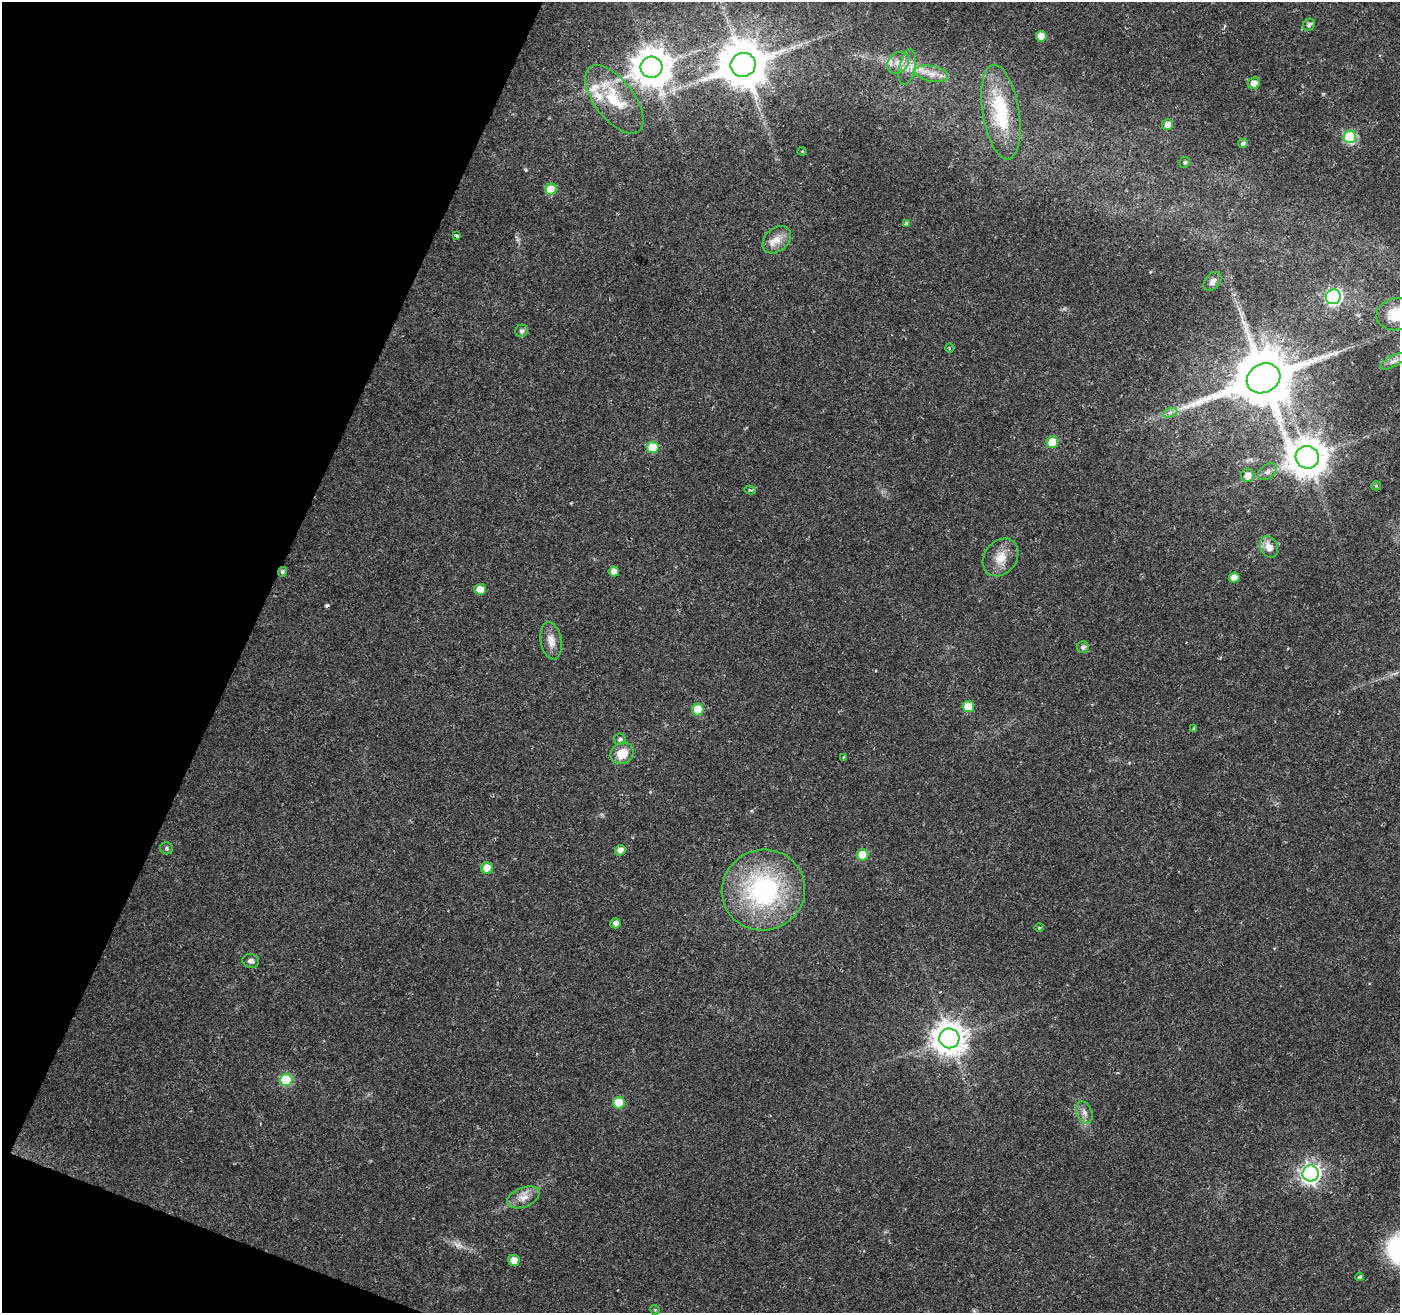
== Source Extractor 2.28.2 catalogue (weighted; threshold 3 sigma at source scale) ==
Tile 9 of 4 x 4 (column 1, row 3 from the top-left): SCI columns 7-1404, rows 1584-2894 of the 5596 x 5722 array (HDU 1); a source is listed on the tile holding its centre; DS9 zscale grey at full resolution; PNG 1402 x 1315 px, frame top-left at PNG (2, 2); each listed source drawn as its Kron ellipse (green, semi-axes under 4 px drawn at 4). Shown black and unused: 19% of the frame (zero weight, under 2 of 3 exposures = <1% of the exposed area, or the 3 px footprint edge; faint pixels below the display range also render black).
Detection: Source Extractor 2.28.2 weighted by HDU 2 'WHT'; one run over the whole footprint, this tile lists its part. Background 0.0211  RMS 0.003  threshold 0.0135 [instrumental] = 3 sigma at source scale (4.5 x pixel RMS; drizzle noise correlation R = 1.50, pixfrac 1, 0.0396/0.0396 arcsec/px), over >= 5 px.
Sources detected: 70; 1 cosmic-ray / hot-pixel residue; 1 long thin detection or spike segment (spike, bleed or trail) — neither listed nor drawn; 3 inside a brighter listed object's ellipse — not listed separately; the other 65 listed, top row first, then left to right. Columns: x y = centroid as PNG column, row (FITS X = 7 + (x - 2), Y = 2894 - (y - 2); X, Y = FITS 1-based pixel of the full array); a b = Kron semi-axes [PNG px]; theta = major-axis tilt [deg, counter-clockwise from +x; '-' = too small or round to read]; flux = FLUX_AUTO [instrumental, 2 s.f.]
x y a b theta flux
1309 25 7 5 44 1.1
1041 36 5 5 - 3.7
898 63 12 9 43 2.6
743 65 12 12 - 1400
651 67 11 10 - 770
907 67 18 8 78 2.8
931 74 17 8 -10 3.2
1254 83 6 5 - 2.3
614 99 40 19 -53 14
1001 112 48 18 -81 21
1167 125 5 5 - 1.9
1350 137 6 6 - 28
1243 144 5 4 - 0.92
802 151 4 4 - 0.32
1185 162 6 5 - 0.58
551 189 6 5 - 7.3
906 224 4 3 - 1.1
456 236 4 3 - 1.5
777 240 16 11 41 3.6
1212 281 10 7 50 1.3
1333 297 7 7 - 62
1396 314 19 16 9 8.1
521 331 6 6 - 1.2
949 348 5 3 - 0.35
1393 361 14 5 28 1.3
1264 378 17 14 27 2600
1170 413 7 4 20 0.8
1052 442 6 6 - 9.5
653 447 6 6 - 8.5
1307 457 12 11 - 760
1267 472 10 7 36 1.2
1248 475 7 6 - 2.2
1376 486 5 4 - 0.38
750 490 5 4 - 0.41
1269 547 11 8 -66 2.7
1001 557 20 16 52 5.2
282 572 5 4 - 0.75
614 572 5 5 - 2
1234 578 5 5 - 3.3
480 589 5 5 - 3.6
551 641 19 10 -79 3.4
1083 647 6 6 - 1.1
968 707 6 5 - 7.4
698 710 6 6 - 9.3
1194 728 3 3 - 0.44
620 739 6 5 - 0.92
622 753 12 10 31 5.5
843 757 3 3 - 0.37
167 848 6 6 - 0.56
620 850 5 5 - 2.6
863 855 6 5 - 7.4
487 868 6 5 - 4.3
763 890 42 40 21 49
615 923 5 5 - 1.4
1039 928 5 3 - 0.29
251 961 8 7 - 1.1
949 1038 10 10 - 540
286 1080 6 6 - 18
619 1103 6 5 - 8.7
1084 1112 11 7 -68 1.7
1311 1173 8 8 - 160
523 1197 17 9 21 3.1
514 1260 5 5 - 3.5
1359 1277 4 3 - 0.67
655 1310 5 4 - 0.4
Overlapping masked pixels (flux is a lower limit): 2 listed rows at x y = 1264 378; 282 572
Isophote crosses this tile's border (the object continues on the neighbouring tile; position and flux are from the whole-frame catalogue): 1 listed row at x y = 1396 314